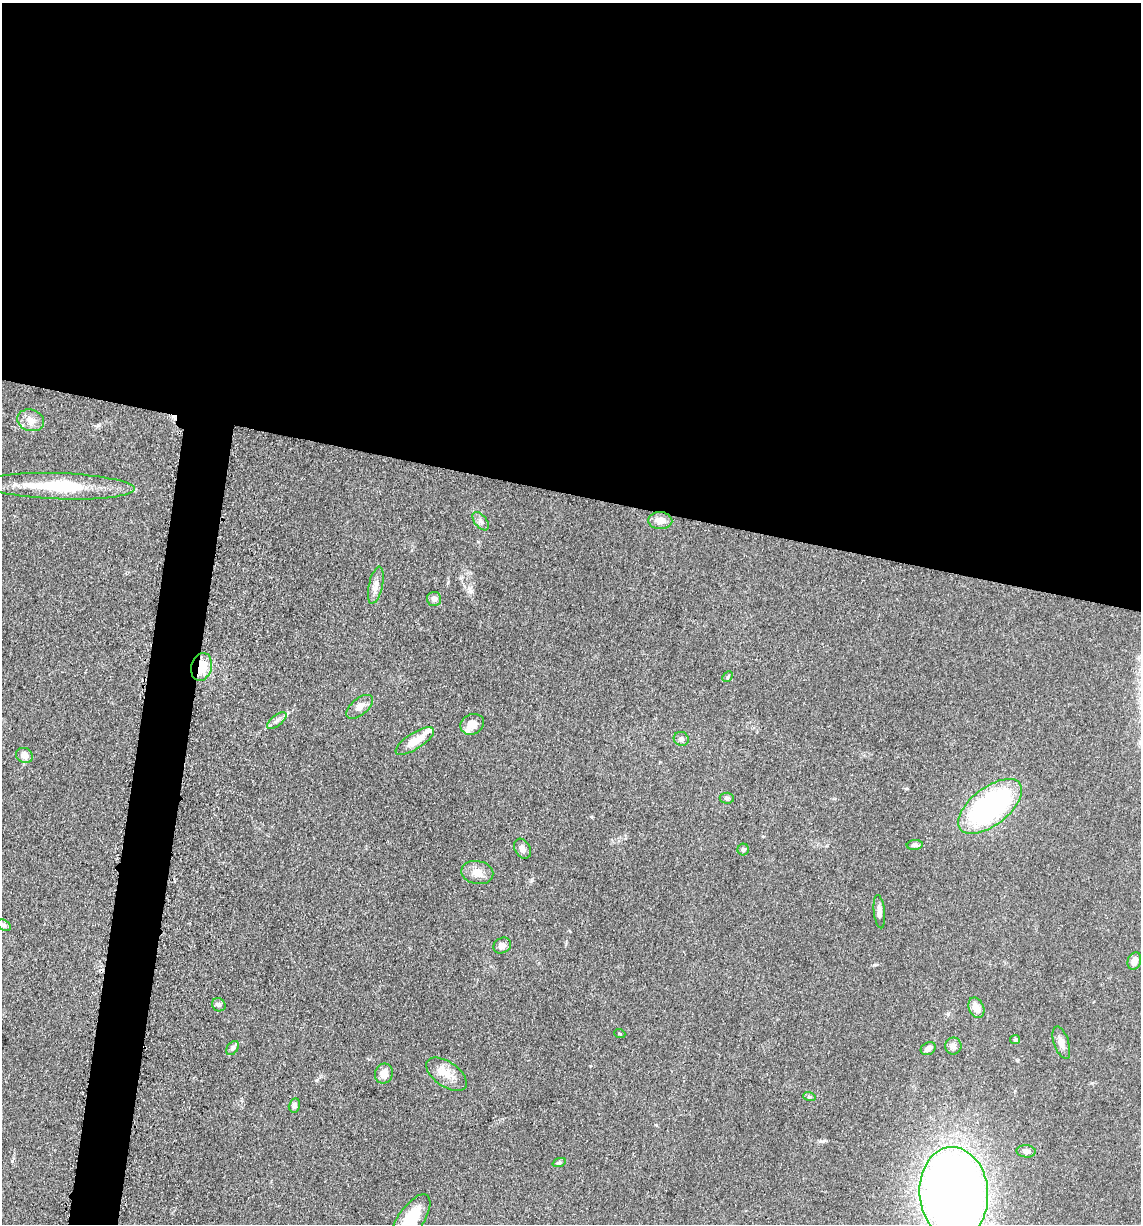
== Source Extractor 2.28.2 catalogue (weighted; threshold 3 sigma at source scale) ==
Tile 3 of 4 x 4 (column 3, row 1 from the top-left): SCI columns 2525-3663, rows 3686-4907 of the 4980 x 4922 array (HDU 1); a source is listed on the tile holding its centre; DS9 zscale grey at full resolution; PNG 1143 x 1226 px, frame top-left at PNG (2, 3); each listed source drawn as its Kron ellipse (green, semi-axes under 4 px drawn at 4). Shown black and unused: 43% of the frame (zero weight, under 3 of 5 exposures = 4% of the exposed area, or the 3 px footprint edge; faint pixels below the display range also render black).
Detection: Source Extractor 2.28.2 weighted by HDU 2 'WHT'; one run over the whole footprint, this tile lists its part. Background 0.0565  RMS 0.0059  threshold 0.0265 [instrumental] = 3 sigma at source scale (4.5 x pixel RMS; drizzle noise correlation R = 1.50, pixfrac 1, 0.05/0.05 arcsec/px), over >= 5 px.
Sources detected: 43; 1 inside a brighter object's white glare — neither listed nor drawn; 2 inside a brighter listed object's ellipse — not listed separately; the other 40 listed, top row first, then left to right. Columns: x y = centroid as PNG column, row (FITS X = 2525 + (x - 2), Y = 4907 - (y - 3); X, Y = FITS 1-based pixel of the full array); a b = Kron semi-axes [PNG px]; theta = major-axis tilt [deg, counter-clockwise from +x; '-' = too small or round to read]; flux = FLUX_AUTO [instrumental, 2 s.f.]
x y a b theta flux
31 420 14 10 -18 5.3
59 486 75 13 -2 40
481 521 11 6 -52 2.1
660 521 12 8 -2 5.1
376 585 19 7 78 4.2
434 599 7 7 - 2.2
201 667 14 10 74 12
728 677 6 4 45 0.74
360 707 16 8 39 4.1
277 720 11 5 39 2.4
472 724 12 10 25 5.7
681 739 7 7 - 2.3
415 741 22 8 32 9.6
24 755 9 7 -24 4.6
727 798 7 5 -5 1.4
990 806 38 19 38 120
915 845 8 5 5 1.7
522 849 10 7 -60 2.5
743 850 6 5 - 1.4
477 872 16 11 -10 5.7
879 912 17 5 -84 2.9
4 925 7 5 -28 1.4
502 946 9 7 28 3.1
1134 961 9 6 70 3.9
219 1005 7 6 - 1.7
976 1008 10 7 -65 5.2
620 1034 6 3 -19 0.64
1015 1040 5 4 - 0.74
1061 1043 17 7 -71 4.1
953 1046 8 8 - 2.6
233 1048 8 5 53 1.5
928 1049 8 6 31 2.8
384 1073 10 9 - 5.4
447 1074 23 12 -35 8.8
809 1096 6 4 -19 0.81
294 1105 7 5 77 2.2
1026 1151 9 6 -4 2.2
559 1163 7 4 19 0.91
954 1193 46 34 -86 690
411 1219 29 12 56 21
Overlapping masked pixels (flux is a lower limit): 1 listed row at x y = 201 667
Isophote crosses this tile's border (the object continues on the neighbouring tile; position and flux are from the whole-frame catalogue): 2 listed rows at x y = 954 1193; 411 1219
Unlisted compact peaks at least as high as the median listed source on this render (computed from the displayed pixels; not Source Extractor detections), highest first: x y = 12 1161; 471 591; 874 965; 316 1080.